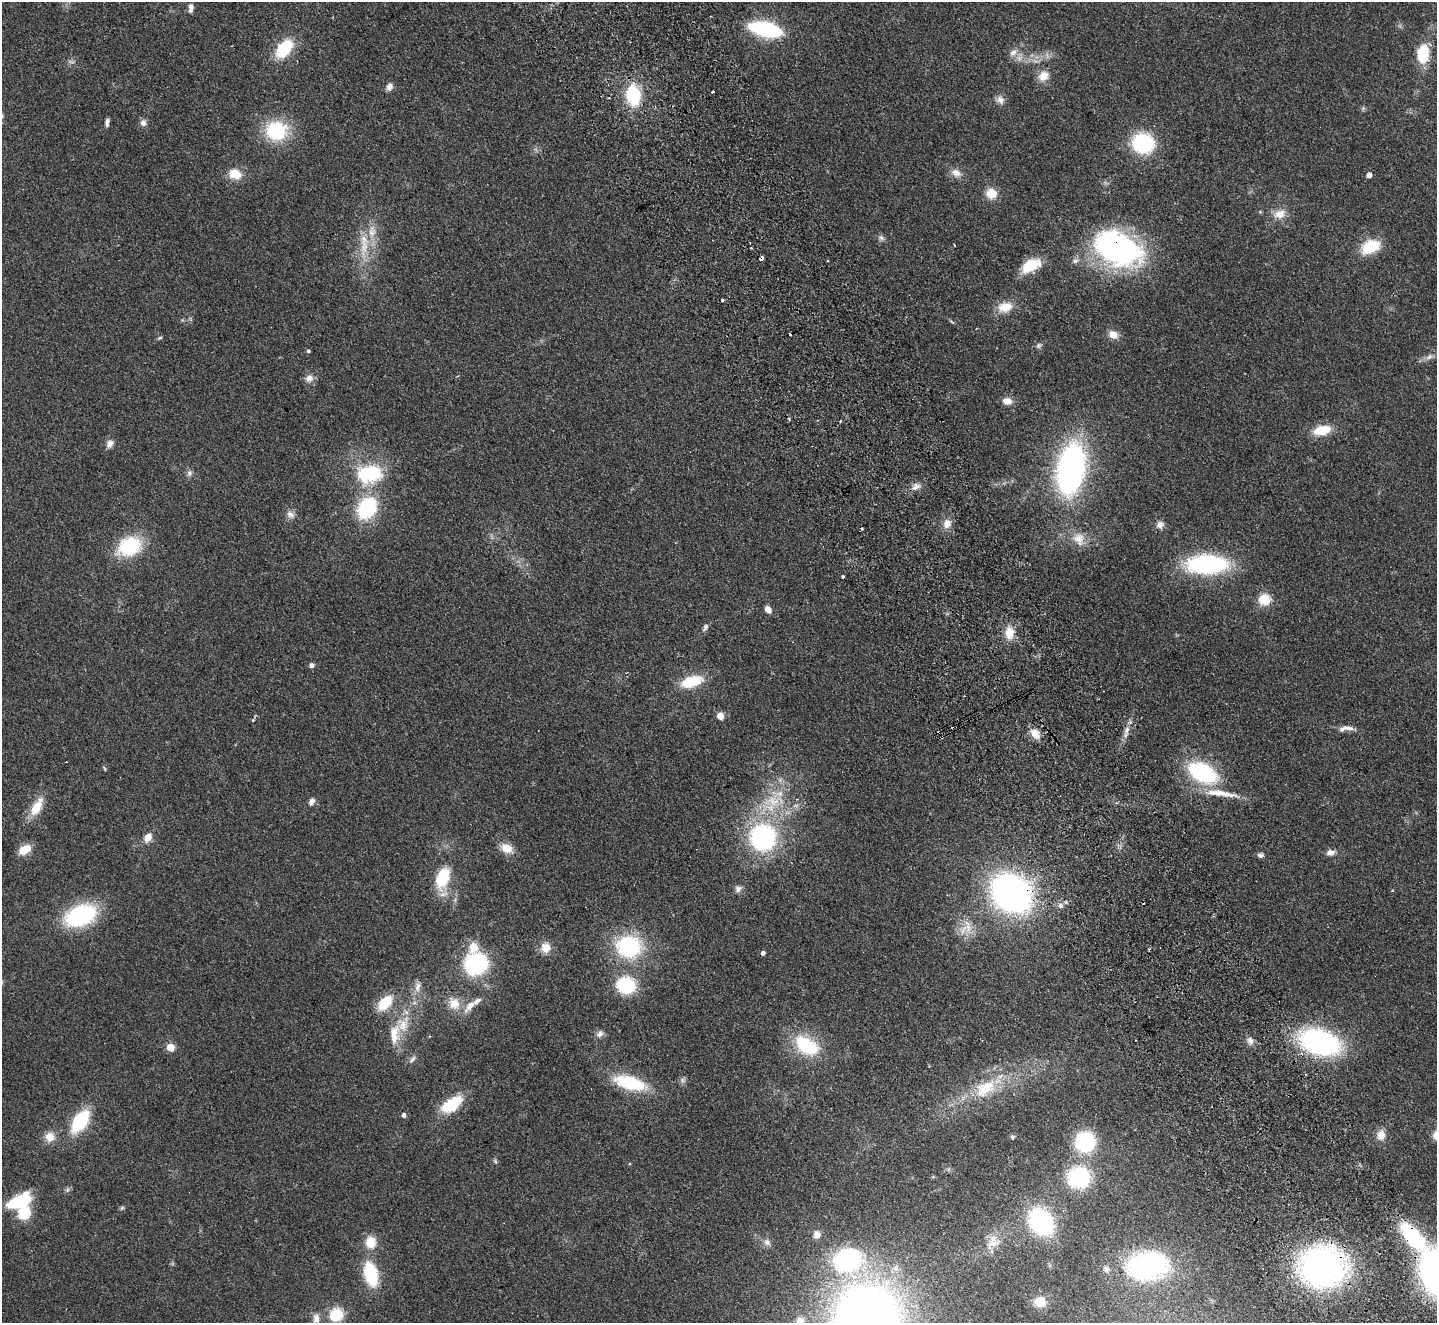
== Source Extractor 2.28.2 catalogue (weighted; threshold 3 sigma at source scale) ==
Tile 6 of 4 x 4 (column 2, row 2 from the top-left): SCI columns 1487-2921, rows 2963-4283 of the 5845 x 5791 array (HDU 1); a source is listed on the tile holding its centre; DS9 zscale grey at full resolution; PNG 1439 x 1325 px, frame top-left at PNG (2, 2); no overlay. Shown black and unused: <1% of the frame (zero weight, under 2 of 3 exposures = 3% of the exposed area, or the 3 px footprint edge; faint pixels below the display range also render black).
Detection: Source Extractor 2.28.2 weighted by HDU 2 'WHT'; one run over the whole footprint, this tile lists its part. Background 0.102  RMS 0.0081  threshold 0.0365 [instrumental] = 3 sigma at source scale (4.5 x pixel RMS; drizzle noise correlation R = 1.50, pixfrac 1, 0.05/0.05 arcsec/px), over >= 5 px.
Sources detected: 142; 1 too faint to see at this stretch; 8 cosmic-ray / hot-pixel residue — not listed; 5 inside a brighter listed object's ellipse — not listed separately; the other 128 listed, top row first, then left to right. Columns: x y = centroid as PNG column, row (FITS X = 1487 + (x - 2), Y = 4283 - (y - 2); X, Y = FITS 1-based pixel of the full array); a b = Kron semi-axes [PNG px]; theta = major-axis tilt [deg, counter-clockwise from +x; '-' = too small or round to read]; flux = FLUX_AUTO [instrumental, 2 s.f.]
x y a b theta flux
191 8 10 5 88 3.4
766 29 30 12 -13 81
284 49 23 14 49 32
1013 52 11 8 34 4.8
1423 53 15 9 85 36
1043 76 13 11 42 8.8
389 87 9 7 68 3.6
713 92 3 3 - 1.9
633 95 18 12 -86 49
1000 100 11 10 - 4.5
107 122 10 4 84 2.5
143 123 9 8 - 3.3
276 131 22 19 -6 51
1143 143 22 20 -15 55
956 173 14 10 -24 6.2
235 174 15 11 -19 14
1369 175 4 4 - 4.3
991 193 13 12 - 10
1279 214 16 11 13 9.3
881 238 8 6 -44 2.3
954 245 3 2 - 0.88
364 247 20 10 84 14
1370 247 16 10 26 33
1118 248 52 32 -23 180
1075 261 8 6 11 2.6
1031 265 23 13 29 21
722 301 3 3 - 2.8
1005 307 20 13 14 13
951 322 8 3 -22 0.99
1113 335 11 9 -31 6.7
160 338 6 4 2 0.97
1039 346 7 6 - 1.9
308 351 4 4 - 1.6
1429 357 11 6 19 3.5
309 378 11 9 19 5
1007 401 11 8 -5 7
1322 430 18 10 12 20
110 444 11 7 53 4.2
1071 469 37 19 80 270
189 473 9 7 81 2.8
369 474 29 20 4 52
916 486 13 8 21 5
367 508 24 18 56 56
290 515 12 8 -39 4.4
947 524 12 10 82 7
1160 525 10 8 41 4.1
1079 539 19 15 -72 11
130 546 22 17 26 55
1207 564 29 14 0 140
842 577 3 3 - 1.6
1264 599 13 12 - 16
768 610 8 6 -53 5
705 627 11 6 62 2.4
1009 633 16 11 -88 11
311 665 6 6 - 2.2
692 681 22 10 16 28
720 716 5 5 - 12
253 720 5 4 - 1.1
1348 728 16 6 -5 4.7
1127 730 11 6 72 4.1
1035 733 14 10 -48 8.1
105 768 7 3 -71 0.91
1203 773 30 17 -28 79
1221 793 50 8 -8 19
772 801 26 14 9 22
312 802 10 6 58 3.3
36 807 23 10 60 17
763 837 23 22 - 120
148 838 13 9 60 6.3
506 848 15 11 -25 10
24 850 15 9 30 12
1330 852 9 7 11 4.4
1260 855 7 6 - 2.2
443 878 21 12 71 34
738 889 9 8 - 3.2
1011 893 30 24 -39 330
1066 902 5 4 - 1.6
1060 905 8 6 -58 2.7
80 915 33 20 22 75
968 926 21 8 -83 9.1
473 947 16 12 77 11
629 947 22 19 -7 78
545 948 13 13 - 8.6
763 953 4 4 - 2.3
476 964 17 15 30 99
626 985 20 18 -11 39
417 987 16 8 82 5.9
385 1003 17 10 48 24
454 1003 17 15 -60 12
470 1006 22 8 50 8.4
403 1024 25 16 70 19
600 1034 11 7 46 3.4
1250 1041 11 8 -62 4.1
1320 1042 27 17 -18 190
806 1046 25 15 -33 51
170 1047 5 5 - 22
412 1059 12 5 52 2.5
630 1083 33 13 -16 50
985 1088 35 19 33 35
452 1104 24 12 35 31
404 1115 5 4 - 2.5
80 1121 21 11 55 54
1381 1135 14 10 79 6.8
50 1137 14 13 - 8.2
1012 1137 6 5 - 1.3
1085 1142 18 17 - 59
495 1161 6 4 -47 1.2
1079 1177 18 17 - 67
67 1190 7 4 71 1.5
19 1202 21 10 24 52
122 1208 7 4 30 1.2
24 1213 10 8 52 32
1041 1222 22 17 -53 110
817 1235 9 8 - 5
1413 1237 29 12 -50 81
371 1242 13 11 89 14
767 1242 10 8 -43 3.4
992 1243 22 11 18 10
847 1260 24 20 19 120
1147 1266 40 27 9 130
1323 1267 41 38 -13 240
1106 1269 9 8 - 3.4
371 1274 24 13 -76 42
1040 1302 14 13 - 11
336 1315 17 15 54 20
316 1318 14 9 -90 5.4
867 1318 53 52 - 800
800 1320 12 10 -1 5.9
Overlapping masked pixels (flux is a lower limit): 5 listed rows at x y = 1118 248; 1011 893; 1320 1042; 1413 1237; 1323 1267
Isophote crosses this tile's border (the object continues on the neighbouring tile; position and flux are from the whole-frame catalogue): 2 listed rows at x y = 867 1318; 800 1320